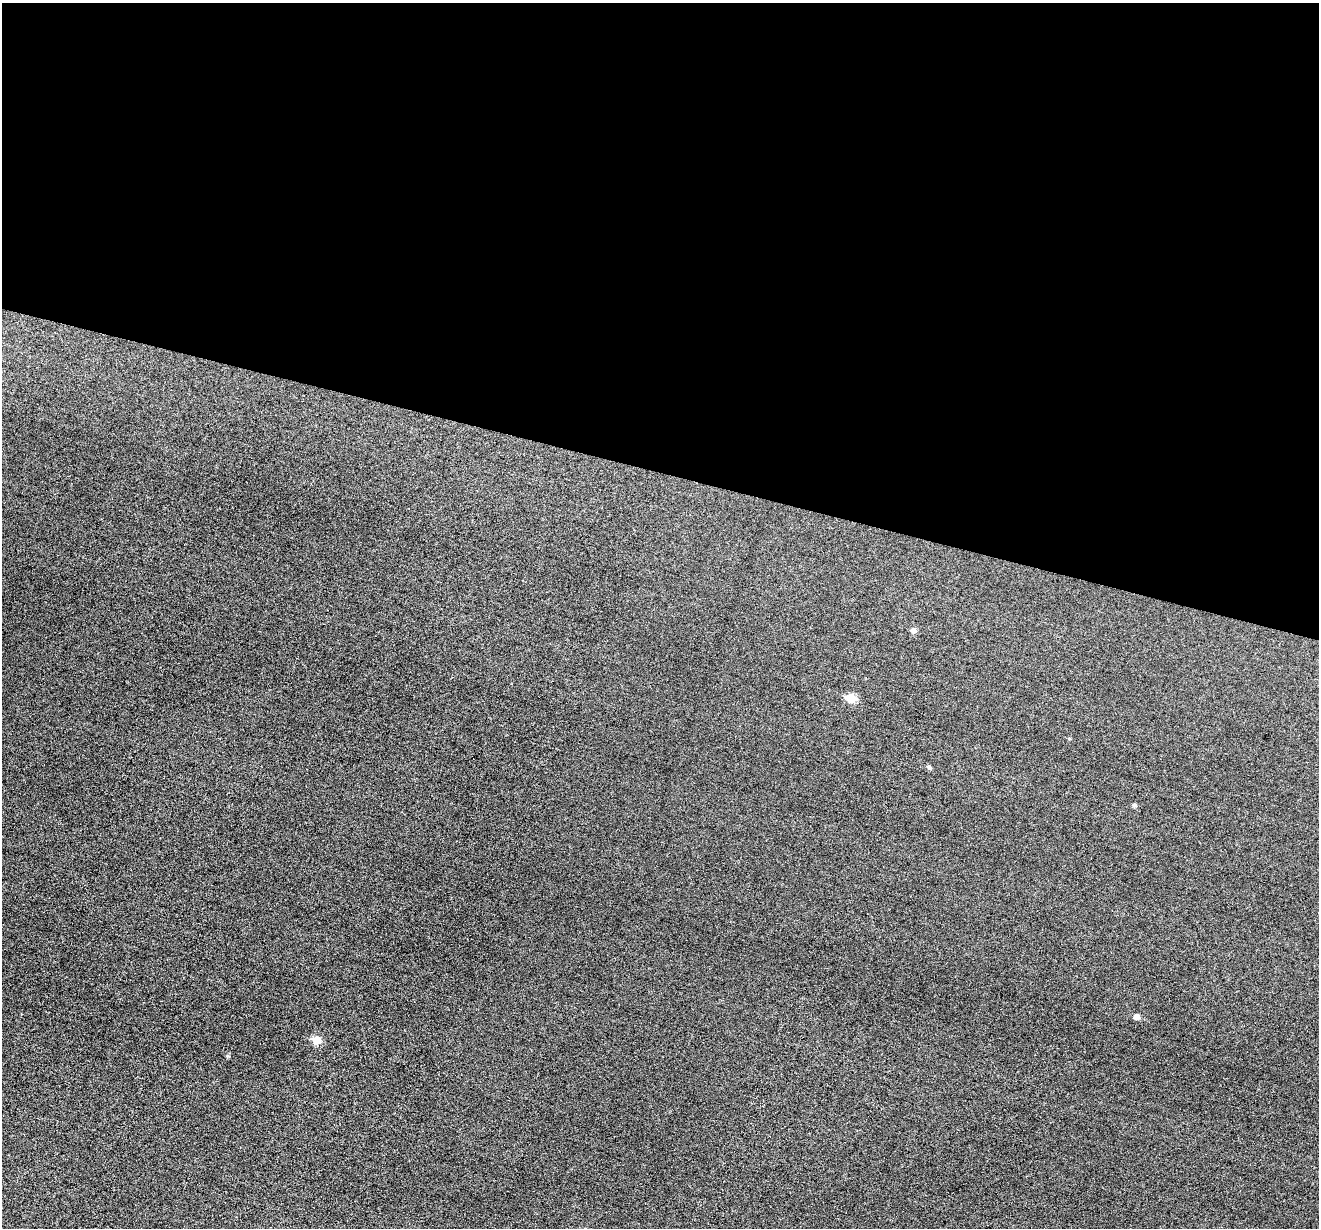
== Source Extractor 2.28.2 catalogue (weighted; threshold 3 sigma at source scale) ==
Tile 3 of 4 x 4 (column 3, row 1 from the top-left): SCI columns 2637-3953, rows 3810-5035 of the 5274 x 5294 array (HDU 1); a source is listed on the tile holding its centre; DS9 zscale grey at full resolution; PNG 1321 x 1230 px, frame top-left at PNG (2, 3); no overlay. Shown black and unused: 38% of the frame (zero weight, under 3 of 6 exposures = <1% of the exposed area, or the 3 px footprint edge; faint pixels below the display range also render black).
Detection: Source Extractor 2.28.2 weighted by HDU 2 'WHT'; one run over the whole footprint, this tile lists its part. Background 0.0399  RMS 0.0054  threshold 0.0222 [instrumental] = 3 sigma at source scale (4.09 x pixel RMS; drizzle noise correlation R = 1.36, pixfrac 0.8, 0.05/0.05 arcsec/px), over >= 5 px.
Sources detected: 7; all 7 listed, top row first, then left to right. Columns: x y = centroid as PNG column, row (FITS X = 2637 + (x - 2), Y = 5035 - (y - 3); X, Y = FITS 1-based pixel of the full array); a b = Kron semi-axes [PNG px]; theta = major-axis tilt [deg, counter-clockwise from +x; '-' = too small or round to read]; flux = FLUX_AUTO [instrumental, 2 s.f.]
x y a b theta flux
913 630 6 5 - 2.1
851 698 6 5 - 14
929 768 6 5 - 0.97
1134 805 5 4 - 1.1
1137 1017 5 5 - 2.7
316 1040 6 6 - 8.3
227 1056 5 4 - 0.6